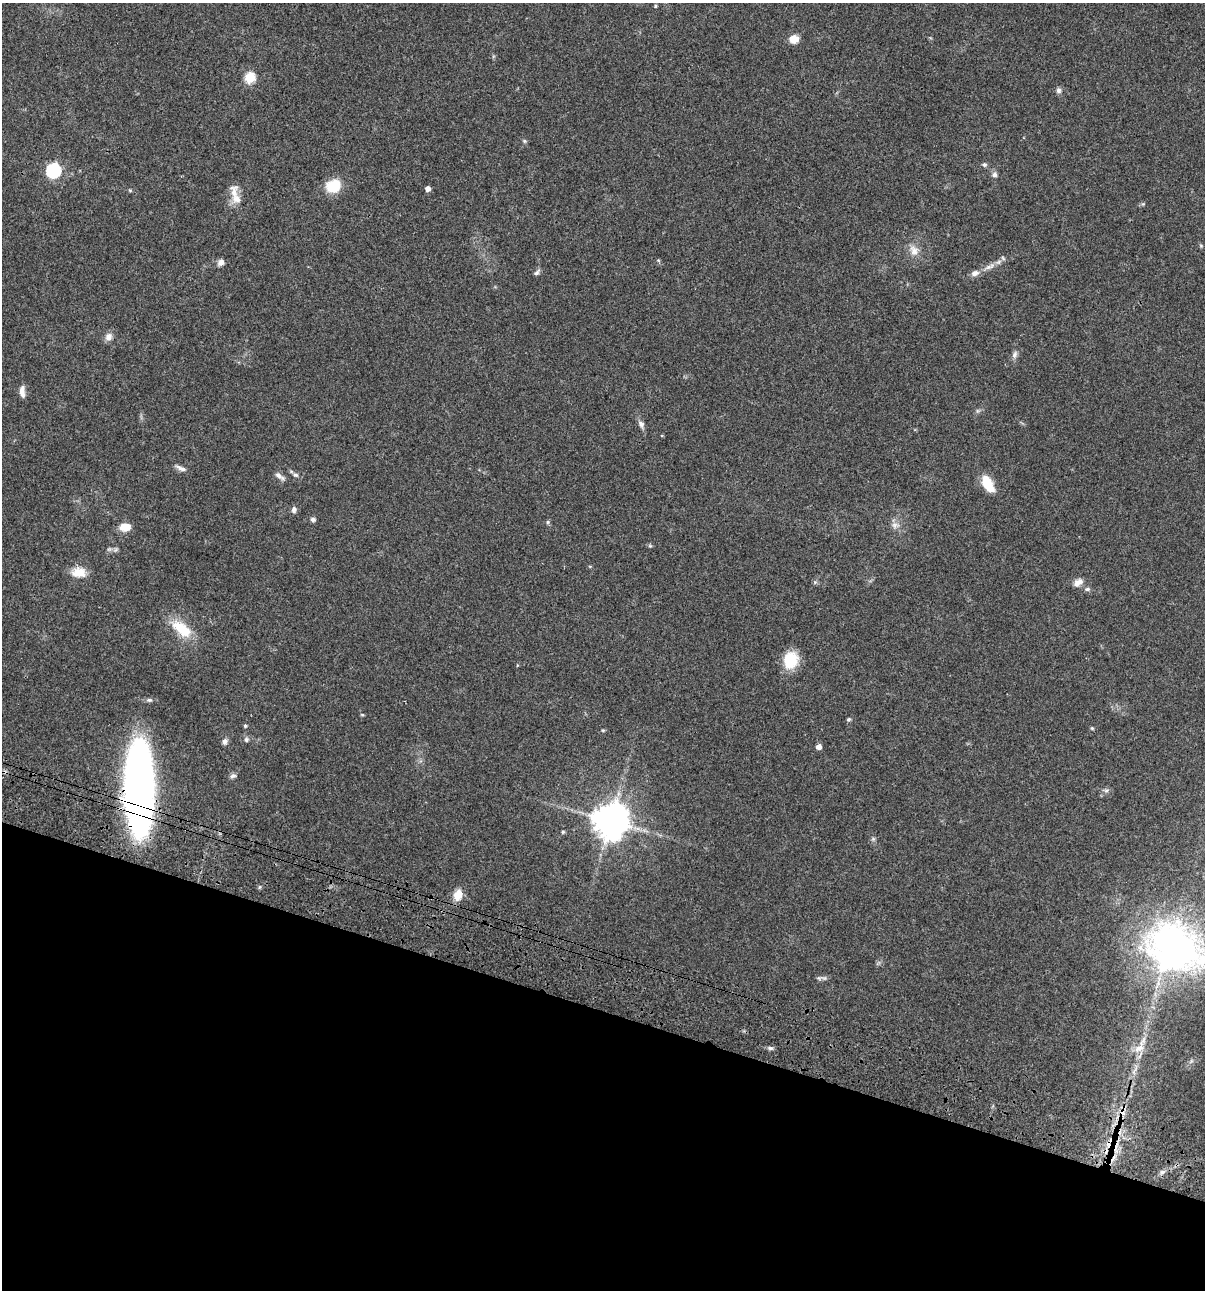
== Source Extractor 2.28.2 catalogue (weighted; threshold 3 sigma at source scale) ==
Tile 15 of 4 x 4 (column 3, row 4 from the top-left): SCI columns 2641-3843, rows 120-1407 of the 5405 x 5390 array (HDU 1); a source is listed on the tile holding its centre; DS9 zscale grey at full resolution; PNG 1207 x 1292 px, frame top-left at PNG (2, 3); no overlay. Shown black and unused: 22% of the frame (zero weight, under 3 of 4 exposures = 9% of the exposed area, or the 3 px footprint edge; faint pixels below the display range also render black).
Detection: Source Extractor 2.28.2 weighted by HDU 2 'WHT'; one run over the whole footprint, this tile lists its part. Background 0.0467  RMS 0.0052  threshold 0.0236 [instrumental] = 3 sigma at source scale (4.5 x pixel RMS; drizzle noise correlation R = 1.50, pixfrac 1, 0.05/0.05 arcsec/px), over >= 5 px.
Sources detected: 64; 3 cosmic-ray / hot-pixel residue — not listed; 2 inside a brighter listed object's ellipse — not listed separately; the other 59 listed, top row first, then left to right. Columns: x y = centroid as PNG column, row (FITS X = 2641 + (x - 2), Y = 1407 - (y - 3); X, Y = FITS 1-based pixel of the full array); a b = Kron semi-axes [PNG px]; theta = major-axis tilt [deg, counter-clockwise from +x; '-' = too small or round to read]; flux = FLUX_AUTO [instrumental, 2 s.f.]
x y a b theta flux
655 6 4 4 - 0.62
794 39 9 8 - 6
250 78 6 5 - 32
1059 90 7 7 - 1.5
524 141 5 5 - 0.75
984 165 6 6 - 0.98
53 170 7 6 - 79
994 175 7 7 - 1.6
333 186 12 10 22 20
428 189 4 4 - 2.8
234 193 24 11 -85 5.9
1143 204 5 5 - 0.61
1201 246 6 4 -20 0.55
914 250 15 11 -63 4.5
221 262 9 7 45 2.1
989 267 18 6 22 3.6
537 272 10 5 42 1.2
109 337 10 8 48 2.9
1015 354 11 6 64 1.8
22 392 14 6 -86 3.2
641 424 10 7 -68 1.9
181 468 15 5 -23 2.2
295 475 8 6 -21 1.3
280 476 15 5 -35 2.1
988 484 20 10 -61 11
294 510 8 6 81 1.6
313 519 6 5 - 1.4
548 522 6 4 89 0.68
895 525 11 8 3 2.4
125 527 11 8 5 6.7
650 546 6 4 -18 0.66
79 572 18 12 -4 6.9
815 582 6 4 45 0.76
1078 582 13 9 32 3
1087 589 7 5 1 1.1
181 629 27 13 -38 15
790 660 18 15 75 15
149 700 8 5 -1 1.2
362 715 5 3 - 0.53
848 719 5 4 - 0.73
245 726 4 4 - 0.83
1092 728 5 4 - 0.56
603 730 5 4 - 0.54
246 740 6 6 - 1.1
224 742 7 7 - 1.8
819 747 5 5 - 2.7
233 776 9 6 15 1.3
139 788 74 21 -89 390
1106 790 7 4 1 0.99
611 821 12 11 - 880
563 832 5 4 - 0.62
873 839 6 5 - 0.86
458 895 13 9 71 6.1
1175 947 75 58 -24 170
819 978 8 5 -44 0.96
770 1048 7 5 -14 1.1
1139 1048 21 11 51 6.8
1123 1111 14 6 83 4.5
1162 1172 9 6 19 1.6
Overlapping masked pixels (flux is a lower limit): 2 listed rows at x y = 139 788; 1123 1111
Isophote crosses this tile's border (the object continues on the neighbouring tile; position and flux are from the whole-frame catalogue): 1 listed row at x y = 1175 947